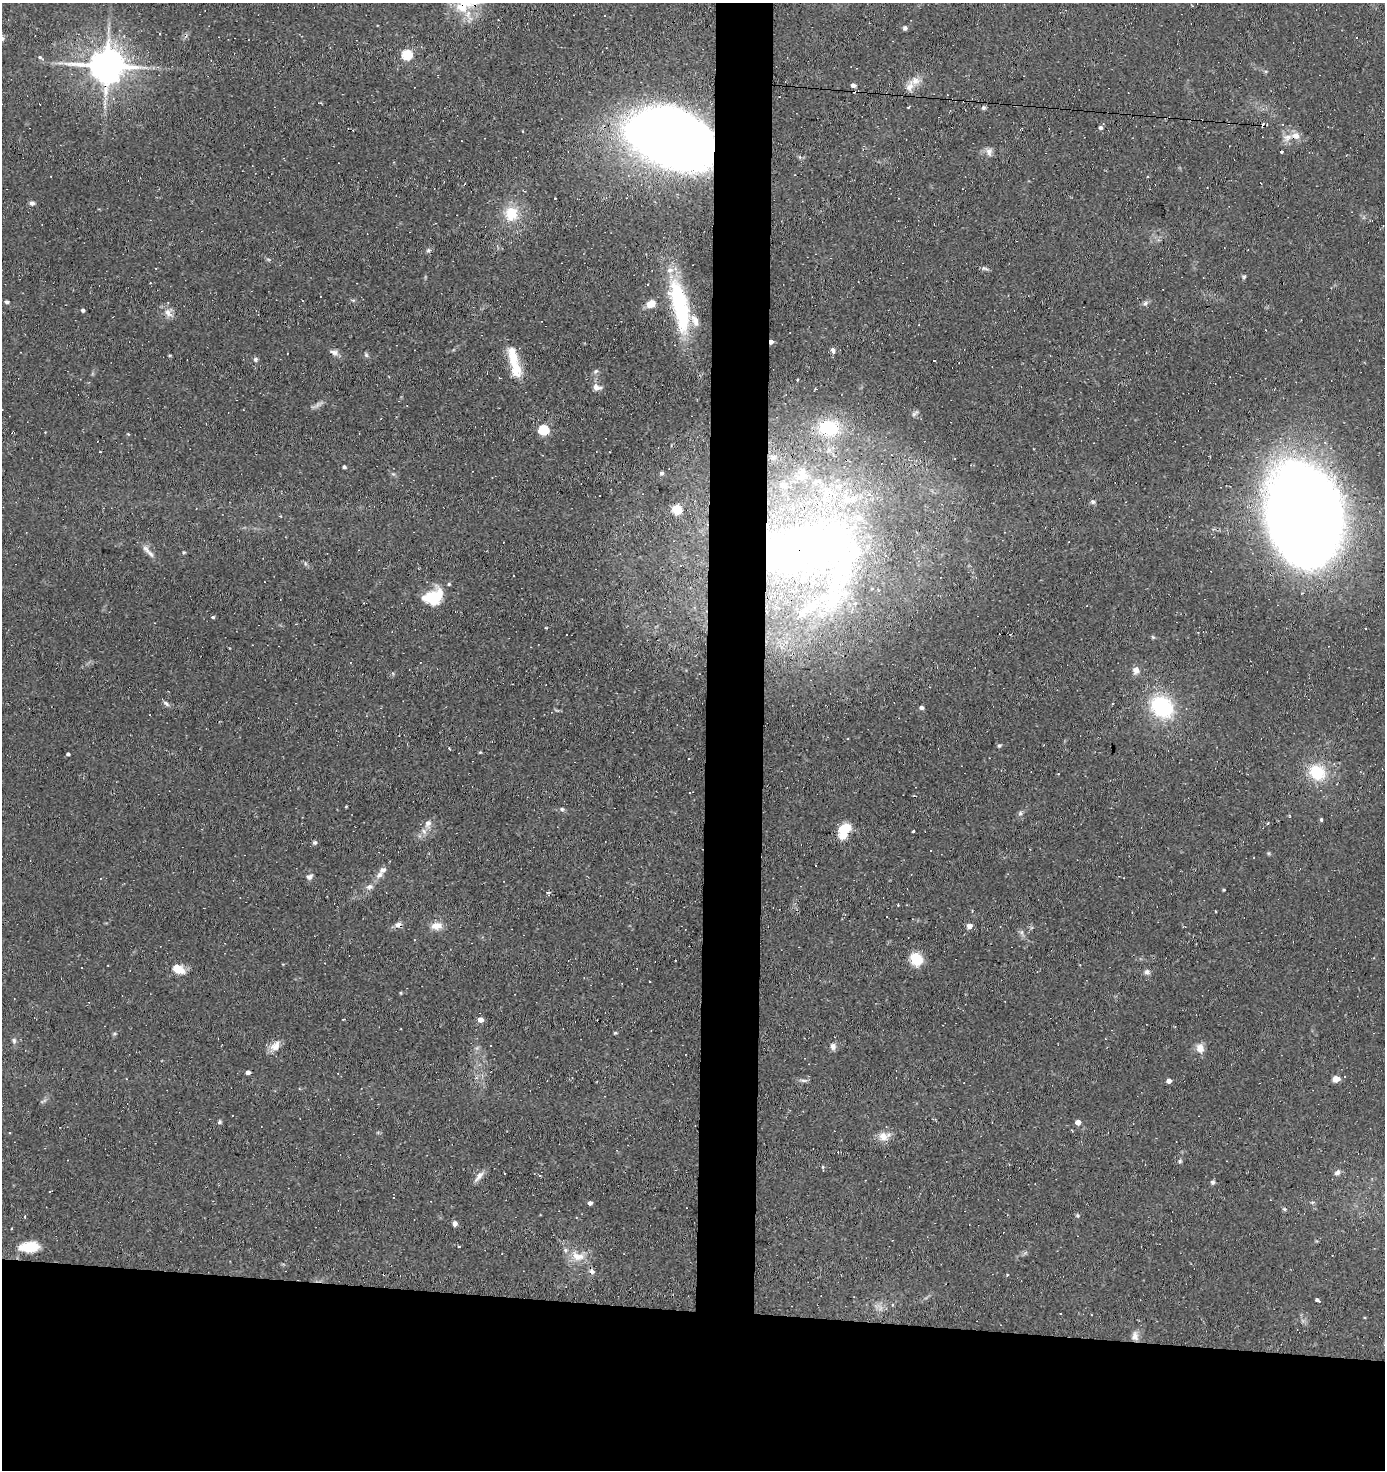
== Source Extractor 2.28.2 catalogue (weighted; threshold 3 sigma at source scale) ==
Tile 8 of 3 x 3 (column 2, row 3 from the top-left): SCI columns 1484-2866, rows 1-1468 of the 4431 x 4403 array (HDU 1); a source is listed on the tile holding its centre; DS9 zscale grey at full resolution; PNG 1387 x 1472 px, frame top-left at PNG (2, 3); no overlay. Shown black and unused: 15% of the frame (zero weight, under 2 of 3 exposures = <1% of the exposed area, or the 3 px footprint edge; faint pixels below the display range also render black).
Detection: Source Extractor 2.28.2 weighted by HDU 2 'WHT'; one run over the whole footprint, this tile lists its part. Background 0.154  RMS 0.0067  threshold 0.03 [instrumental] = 3 sigma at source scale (4.5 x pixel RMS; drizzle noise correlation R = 1.50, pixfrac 1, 0.05/0.05 arcsec/px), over >= 5 px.
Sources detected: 151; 2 too faint to see at this stretch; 2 inside a brighter object's white glare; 8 cosmic-ray / hot-pixel residue — not listed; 16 inside a brighter listed object's ellipse — not listed separately; the other 123 listed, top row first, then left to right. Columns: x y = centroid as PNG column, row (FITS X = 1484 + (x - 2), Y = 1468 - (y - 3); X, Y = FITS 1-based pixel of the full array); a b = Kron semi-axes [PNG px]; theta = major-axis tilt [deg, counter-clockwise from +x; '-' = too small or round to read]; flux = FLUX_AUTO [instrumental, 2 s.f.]
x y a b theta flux
905 28 5 5 - 1.8
1356 37 3 3 - 2.1
407 54 5 5 - 49
40 57 8 4 -32 1.5
107 65 12 9 -4 1800
158 67 5 4 - 1
915 81 14 11 2 6.6
853 85 5 4 - 3.4
105 92 25 8 88 10
983 108 6 5 - 1.3
1100 127 5 4 - 1.9
1295 136 14 8 -18 6.6
673 139 71 42 -23 800
989 152 12 8 -86 3.7
800 157 6 3 -71 0.91
393 162 4 3 - 0.52
32 203 7 6 - 2.1
511 214 18 15 89 19
428 250 7 5 42 1.4
268 259 6 4 -19 0.93
984 268 11 5 -14 1.6
1244 277 6 4 47 1.1
150 283 3 3 - 0.67
7 302 5 4 - 1.4
679 303 62 20 -75 68
1145 303 8 5 37 1.9
651 304 8 7 - 9
83 310 4 4 - 1.6
168 312 13 10 -87 4.9
771 341 5 3 - 4.2
833 350 6 6 - 2.3
334 352 13 7 -14 3
366 355 7 5 -69 1.3
255 359 6 5 - 1.6
515 369 28 13 -73 16
596 371 8 6 33 1.7
797 380 3 2 - 0.64
596 387 11 8 -15 4.3
815 389 3 2 - 0.67
914 413 12 5 39 1.5
829 428 20 15 5 41
543 430 5 5 - 48
773 457 14 6 -8 4.8
344 467 4 4 - 1.4
661 473 6 5 - 1.5
1093 502 7 6 - 1.6
677 509 5 5 - 37
1305 514 89 64 -79 1100
146 549 15 7 -50 4.1
184 552 4 4 - 0.75
810 552 142 94 -6 690
433 597 22 16 20 25
213 617 4 3 - 1.1
546 628 3 2 - 0.92
1153 637 6 5 - 0.93
1136 670 9 8 - 4
166 703 9 5 -37 2.1
1112 704 3 2 - 0.65
921 707 5 4 - 1.9
1162 707 24 19 -41 59
999 746 5 4 - 1
449 748 3 2 - 1.1
480 752 5 3 - 0.61
68 754 4 3 - 3.6
1317 772 17 15 -47 27
690 793 3 3 - 2.4
346 807 3 2 - 0.69
562 809 6 5 - 1.3
1020 813 6 5 - 1.4
1321 820 3 3 - 3.3
428 823 10 9 - 3.6
913 831 3 2 - 0.81
844 832 18 11 66 16
315 842 5 5 - 1.4
1269 853 6 4 -90 0.79
379 875 10 7 48 3.4
309 877 9 7 29 2.3
369 887 10 7 16 3
1224 890 3 2 - 0.68
548 892 4 2 - 2.1
898 905 3 2 - 0.68
398 925 8 6 6 3.6
437 926 14 9 9 7
969 926 6 5 - 3.8
1022 933 7 4 -72 1.6
916 959 15 13 -57 14
675 960 2 2 - 0.38
178 969 13 8 -26 12
1147 972 8 7 - 2.1
650 981 3 2 - 0.72
400 993 5 3 - 0.65
480 1019 5 5 - 5.3
615 1033 4 4 - 0.76
14 1041 9 6 -88 1.8
275 1046 16 11 44 6.3
833 1046 9 7 -77 3.1
1200 1048 12 10 -79 5.3
248 1072 4 4 - 2.4
1336 1079 6 5 - 8.1
803 1080 12 4 0 1.8
1169 1081 4 4 - 3.7
219 1122 6 5 - 1.1
1078 1122 5 5 - 3.9
883 1137 14 13 - 6.7
1180 1161 6 6 - 1.3
823 1167 5 5 - 0.84
1337 1172 9 6 34 2.6
479 1176 18 6 51 4.1
1213 1183 8 4 1 1.3
50 1191 4 2 - 0.41
394 1197 3 2 - 0.63
590 1203 4 4 - 2.5
1285 1209 7 4 -33 1
25 1216 3 3 - 1.9
1078 1216 6 4 -72 0.88
455 1224 7 6 - 2.2
459 1246 3 2 - 1.1
30 1247 22 11 7 18
578 1256 21 12 -11 11
592 1271 8 6 -62 2.3
1317 1300 5 3 - 4.6
892 1305 4 4 - 0.81
1135 1336 13 8 72 4.1
Overlapping masked pixels (flux is a lower limit): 4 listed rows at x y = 673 139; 771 341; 810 552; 398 925